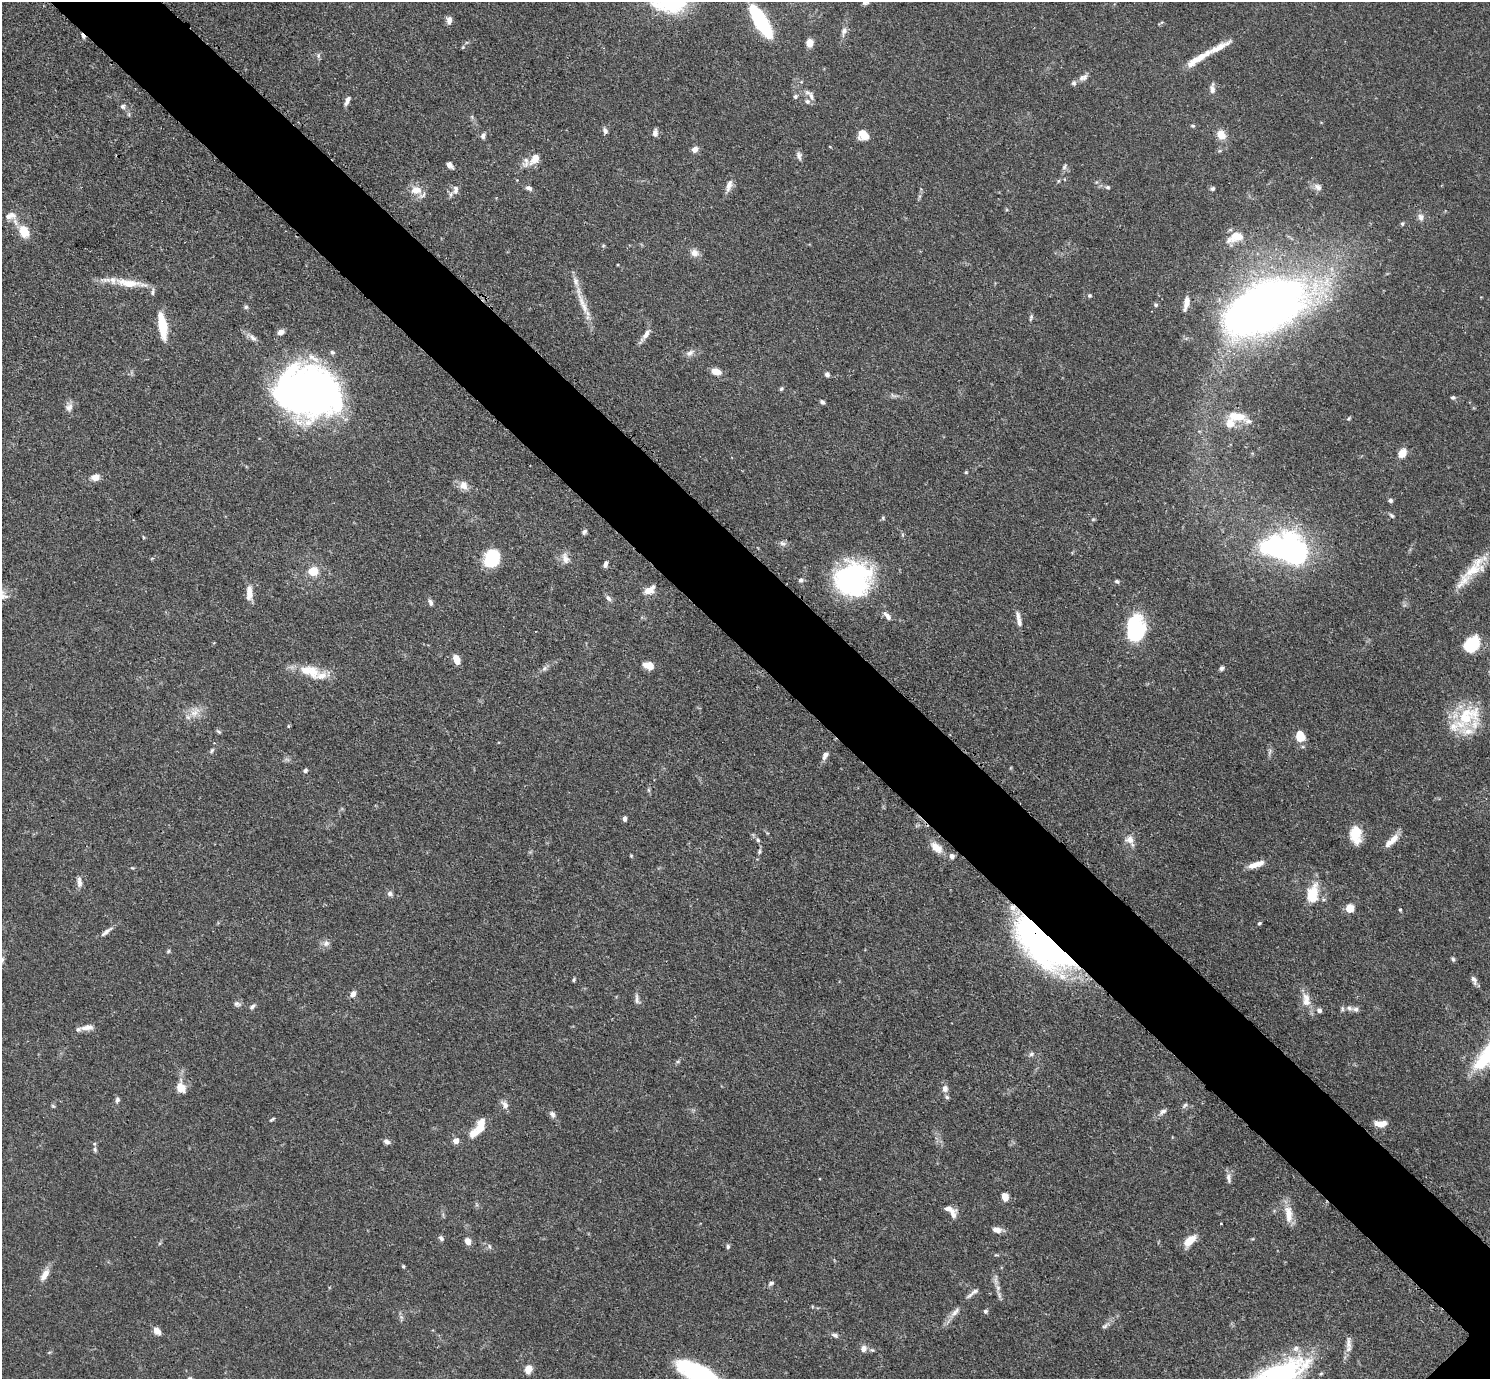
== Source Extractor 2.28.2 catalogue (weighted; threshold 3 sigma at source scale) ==
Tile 11 of 4 x 4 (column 3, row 3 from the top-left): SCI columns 3009-4496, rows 1560-2936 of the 6017 x 6017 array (HDU 1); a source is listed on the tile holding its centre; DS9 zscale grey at full resolution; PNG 1492 x 1381 px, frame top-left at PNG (2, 2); no overlay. Shown black and unused: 7% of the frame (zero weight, under 3 of 4 exposures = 4% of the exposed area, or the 3 px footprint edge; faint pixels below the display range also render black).
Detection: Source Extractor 2.28.2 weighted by HDU 2 'WHT'; one run over the whole footprint, this tile lists its part. Background 0.0772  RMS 0.0036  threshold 0.0162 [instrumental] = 3 sigma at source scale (4.5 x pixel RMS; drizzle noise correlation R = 1.50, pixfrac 1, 0.05/0.05 arcsec/px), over >= 5 px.
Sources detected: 209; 3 inside a brighter object's white glare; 1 cosmic-ray / hot-pixel residue — not listed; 21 inside a brighter listed object's ellipse — not listed separately; the other 184 listed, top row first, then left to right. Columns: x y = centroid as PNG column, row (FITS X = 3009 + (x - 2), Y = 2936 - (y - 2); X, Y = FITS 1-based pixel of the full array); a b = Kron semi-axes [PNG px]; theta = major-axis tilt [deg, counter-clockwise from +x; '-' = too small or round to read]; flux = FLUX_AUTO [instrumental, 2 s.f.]
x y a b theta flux
865 2 10 8 2 1.5
449 20 9 6 89 1.8
761 21 34 10 -59 36
844 31 13 7 76 1.8
810 43 7 6 - 4.2
463 47 5 4 - 0.41
1218 48 47 8 28 6.3
318 56 7 6 - 0.84
1081 78 10 7 47 1.6
1074 83 7 7 - 0.93
1212 89 14 6 -90 1.8
795 96 6 5 - 0.79
811 96 14 6 -65 1.8
347 100 13 5 65 1.5
123 106 7 6 - 0.94
1193 126 6 4 -1 0.5
605 131 8 6 -67 1.2
655 133 8 5 84 1.8
863 134 11 8 -48 5.6
1221 134 12 9 -60 4
483 136 8 5 85 1
695 149 7 6 - 2.1
799 156 11 6 -78 1.3
535 159 13 9 55 4.5
450 165 7 5 -52 1.7
1064 167 9 5 55 0.85
1058 181 6 4 71 0.44
729 185 17 7 74 2.5
1108 187 5 5 - 0.63
1318 187 11 9 -30 1.8
529 188 9 6 -25 1.3
1212 189 6 5 - 0.77
416 190 16 11 2 4.6
456 190 13 7 -90 2
10 216 16 9 11 3
1421 217 9 8 - 1.6
1402 224 5 5 - 0.51
24 231 10 7 -68 9.5
1235 237 22 11 21 6.2
603 246 6 4 1 0.43
694 253 10 9 - 2.3
576 281 15 7 -70 2.5
128 283 39 11 -7 8.4
1089 295 5 5 - 0.61
1186 303 16 6 79 2.5
1156 305 5 4 - 0.55
246 307 6 5 - 0.66
584 307 22 8 -71 4.7
1265 307 62 33 28 350
1031 317 9 4 75 0.7
162 325 24 7 -81 13
280 332 7 5 16 2
646 334 18 6 55 2.4
253 338 11 6 -36 1.5
690 353 11 7 30 1.7
716 372 11 7 -12 3.3
827 374 6 5 - 1.1
781 388 6 5 - 0.55
307 392 58 45 -6 200
893 395 10 3 -32 0.84
1453 397 5 5 - 0.69
822 402 5 4 - 0.85
69 407 11 9 61 2
1237 416 21 10 -6 7.6
1348 419 6 4 57 0.44
1402 453 9 7 56 4.3
966 472 5 4 - 0.42
95 477 9 7 10 3.1
463 485 13 10 -62 2.8
1390 501 5 5 - 0.83
1392 515 7 5 -44 0.74
584 532 7 5 56 0.82
143 537 6 3 -71 0.33
782 543 9 6 -29 1.2
1288 549 51 29 -18 75
565 558 16 8 -74 2.5
491 559 14 11 68 25
605 564 8 4 65 1.2
1473 570 42 15 35 11
313 571 7 7 - 8.5
854 579 36 34 33 59
801 580 6 6 - 1
1117 581 6 5 - 0.71
648 590 14 9 12 3.1
249 593 18 7 -88 3.7
2 595 17 13 -37 4.4
608 598 9 6 -55 1.2
431 603 8 5 -76 1.1
887 616 13 6 -50 1.8
1019 619 22 5 -78 2.3
1136 628 30 19 -88 26
1472 645 18 14 48 13
456 659 10 6 -69 3.8
648 665 11 7 -12 4.3
545 668 7 5 46 0.88
1222 668 6 5 - 0.89
313 671 18 15 -9 6
195 712 19 9 43 3.8
1467 716 46 22 39 19
288 726 5 3 - 0.33
219 732 8 4 -36 0.6
1300 737 9 8 - 7.2
212 750 7 4 63 0.63
1270 752 10 3 69 0.73
825 755 10 6 64 1.7
305 770 5 4 - 0.85
648 790 7 4 -89 0.61
624 819 6 4 88 1.1
1356 834 21 12 -85 7.3
758 840 6 5 - 0.73
1129 840 13 10 8 2.5
1392 841 22 7 42 3.5
936 847 18 10 -40 3.8
759 851 7 4 72 0.67
631 856 4 4 - 0.37
952 856 7 6 - 1.3
1256 864 21 6 18 4
79 882 14 6 -84 1.9
390 894 7 7 - 1
1312 894 23 14 80 9.8
1012 907 10 9 - 3
1350 908 7 7 - 5
1400 910 4 4 - 0.35
1259 923 5 4 - 0.56
106 932 20 5 38 1.8
326 943 10 8 25 1.6
1054 947 46 19 -57 89
168 951 6 4 87 0.52
1453 959 6 5 - 0.65
574 980 5 4 - 0.52
1474 980 11 6 -70 1.4
353 994 8 6 54 1.8
637 999 15 5 -83 1.3
1306 1002 12 10 -39 3
237 1004 9 6 -12 1.1
252 1007 9 5 46 0.99
1349 1008 8 6 -18 1.3
1319 1010 6 5 - 1.3
87 1027 18 6 6 2.3
1031 1054 8 6 18 0.91
678 1061 6 4 19 0.52
1482 1062 24 12 44 11
181 1088 14 11 -50 3.8
945 1089 8 7 - 1.8
947 1097 6 5 - 0.7
117 1100 8 5 80 0.95
505 1105 11 7 -51 2
1185 1105 9 5 48 0.83
53 1106 5 4 - 0.48
1163 1112 11 6 37 1.5
552 1114 9 7 -56 1.3
272 1119 7 3 32 0.5
481 1123 11 10 - 3.8
1381 1124 12 6 0 4.2
473 1134 16 11 39 3.6
386 1141 8 6 -31 1.2
456 1141 5 4 - 3.7
95 1149 7 5 -88 0.71
1228 1178 15 5 -80 1.5
1005 1197 8 6 -72 3.1
953 1214 13 9 -85 2.3
1288 1214 25 10 -84 4.9
1221 1223 3 3 - 0.55
997 1230 12 7 -10 2.3
441 1238 8 5 -42 0.88
468 1241 7 6 - 2.7
1189 1241 17 8 43 5
490 1246 8 4 -80 0.63
728 1247 6 5 - 0.74
403 1266 5 4 - 0.43
44 1275 17 8 58 3.3
771 1283 8 5 35 0.88
998 1288 6 6 - 0.93
974 1291 15 6 35 1.6
985 1311 5 5 - 0.74
955 1312 18 6 48 2.4
1105 1326 12 5 35 1.2
157 1331 10 7 -48 2.2
835 1335 10 6 -17 1.1
1348 1343 19 6 -85 2.3
863 1348 9 8 - 2
528 1369 5 5 - 9.9
701 1376 46 15 -33 65
1275 1378 64 23 27 76
Overlapping masked pixels (flux is a lower limit): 3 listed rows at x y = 307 392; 1012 907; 1054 947
Isophote crosses this tile's border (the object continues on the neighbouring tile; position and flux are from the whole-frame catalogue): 4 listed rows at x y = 865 2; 2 595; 701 1376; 1275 1378